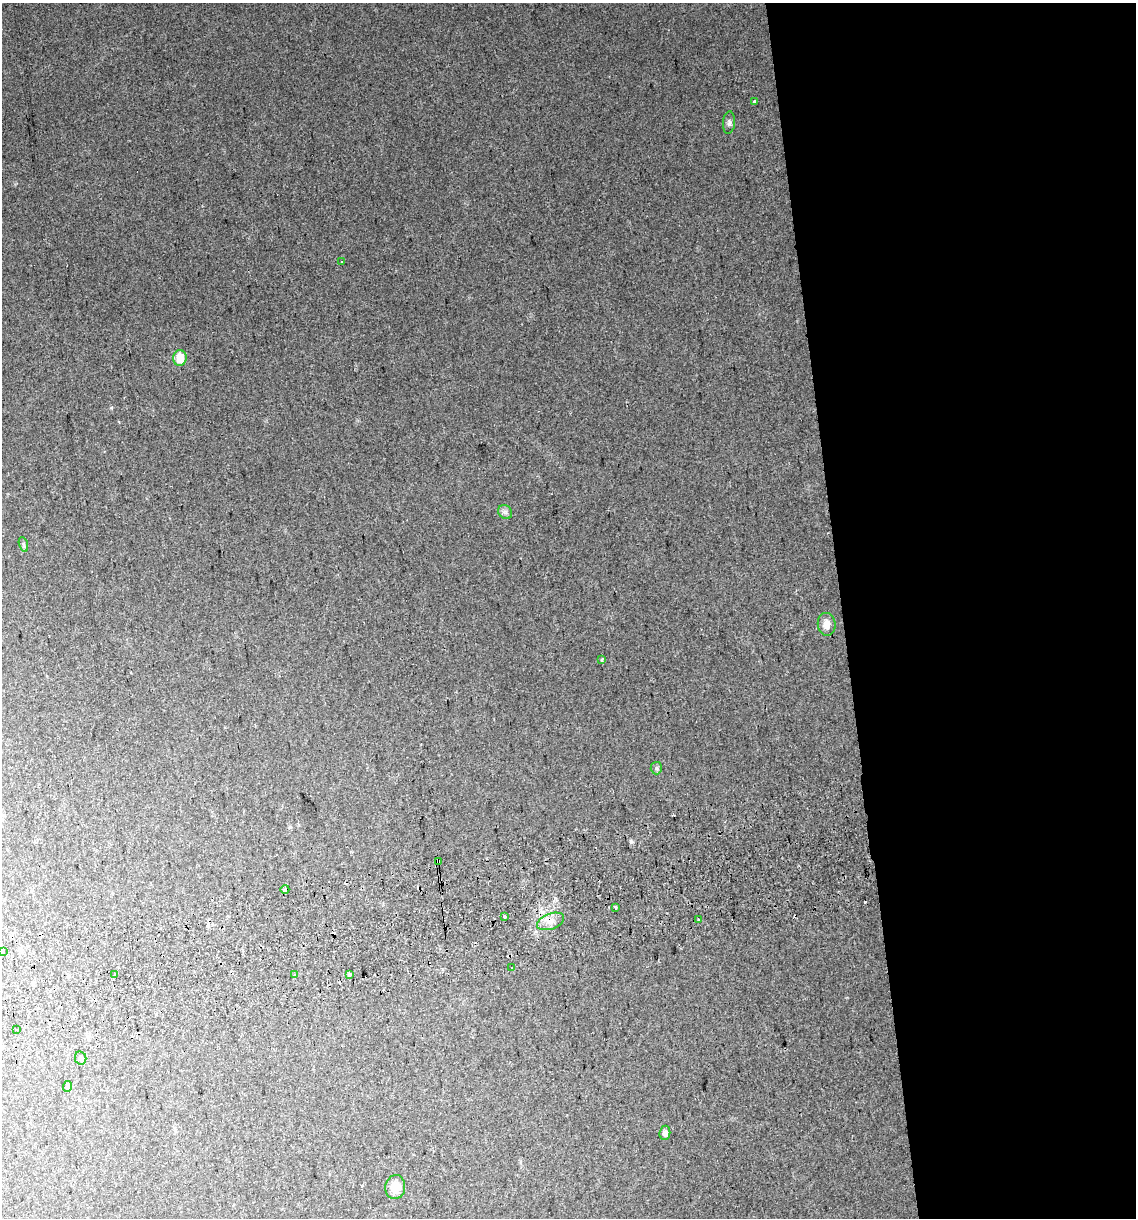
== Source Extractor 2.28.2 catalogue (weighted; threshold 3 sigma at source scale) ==
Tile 8 of 4 x 4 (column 4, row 2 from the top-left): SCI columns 3480-4613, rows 2474-3689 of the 4646 x 4948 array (HDU 1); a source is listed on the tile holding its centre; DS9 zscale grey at full resolution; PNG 1138 x 1220 px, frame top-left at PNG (2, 3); each listed source drawn as its Kron ellipse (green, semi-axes under 4 px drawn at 4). Shown black and unused: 26% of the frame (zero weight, under 2 of 3 exposures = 2% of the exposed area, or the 3 px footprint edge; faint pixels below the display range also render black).
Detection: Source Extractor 2.28.2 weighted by HDU 2 'WHT'; one run over the whole footprint, this tile lists its part. Background 0.046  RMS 0.012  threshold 0.0541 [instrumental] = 3 sigma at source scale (4.5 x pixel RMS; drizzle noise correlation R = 1.50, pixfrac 1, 0.0396/0.0396 arcsec/px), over >= 5 px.
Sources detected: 32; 7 cosmic-ray / hot-pixel residue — neither listed nor drawn; the other 25 listed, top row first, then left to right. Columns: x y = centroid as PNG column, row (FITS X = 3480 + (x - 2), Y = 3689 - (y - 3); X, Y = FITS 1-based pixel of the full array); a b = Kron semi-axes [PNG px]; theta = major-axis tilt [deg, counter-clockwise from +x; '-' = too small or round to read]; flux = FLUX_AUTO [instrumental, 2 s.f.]
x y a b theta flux
754 102 3 3 - 4.6
729 123 11 6 84 3.8
342 262 3 2 - 1.7
180 358 8 6 89 20
505 512 8 6 -44 3.4
23 544 8 3 -71 2
827 624 11 9 -84 8.1
602 659 3 3 - 3.6
656 768 6 5 - 2.3
438 861 4 4 - 6.2
285 889 4 3 - 14
615 907 3 3 - 6.1
504 917 3 3 - 9.8
698 919 3 2 - 2
551 921 14 8 20 9.5
2 951 3 3 - 4.4
511 967 3 2 - 1.7
115 975 3 3 - 2.3
295 975 3 3 - 5.2
350 975 4 3 - 8.1
16 1030 3 2 - 2
81 1058 7 5 -78 3.4
68 1086 5 4 - 2.9
665 1133 7 5 83 4.8
395 1187 12 10 86 19
Overlapping masked pixels (flux is a lower limit): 2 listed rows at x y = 438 861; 285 889
Isophote crosses this tile's border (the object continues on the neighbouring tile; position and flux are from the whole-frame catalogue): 1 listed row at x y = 2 951
Unlisted compact peaks at least as high as the median listed source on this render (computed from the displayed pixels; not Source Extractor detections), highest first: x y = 631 841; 111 408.